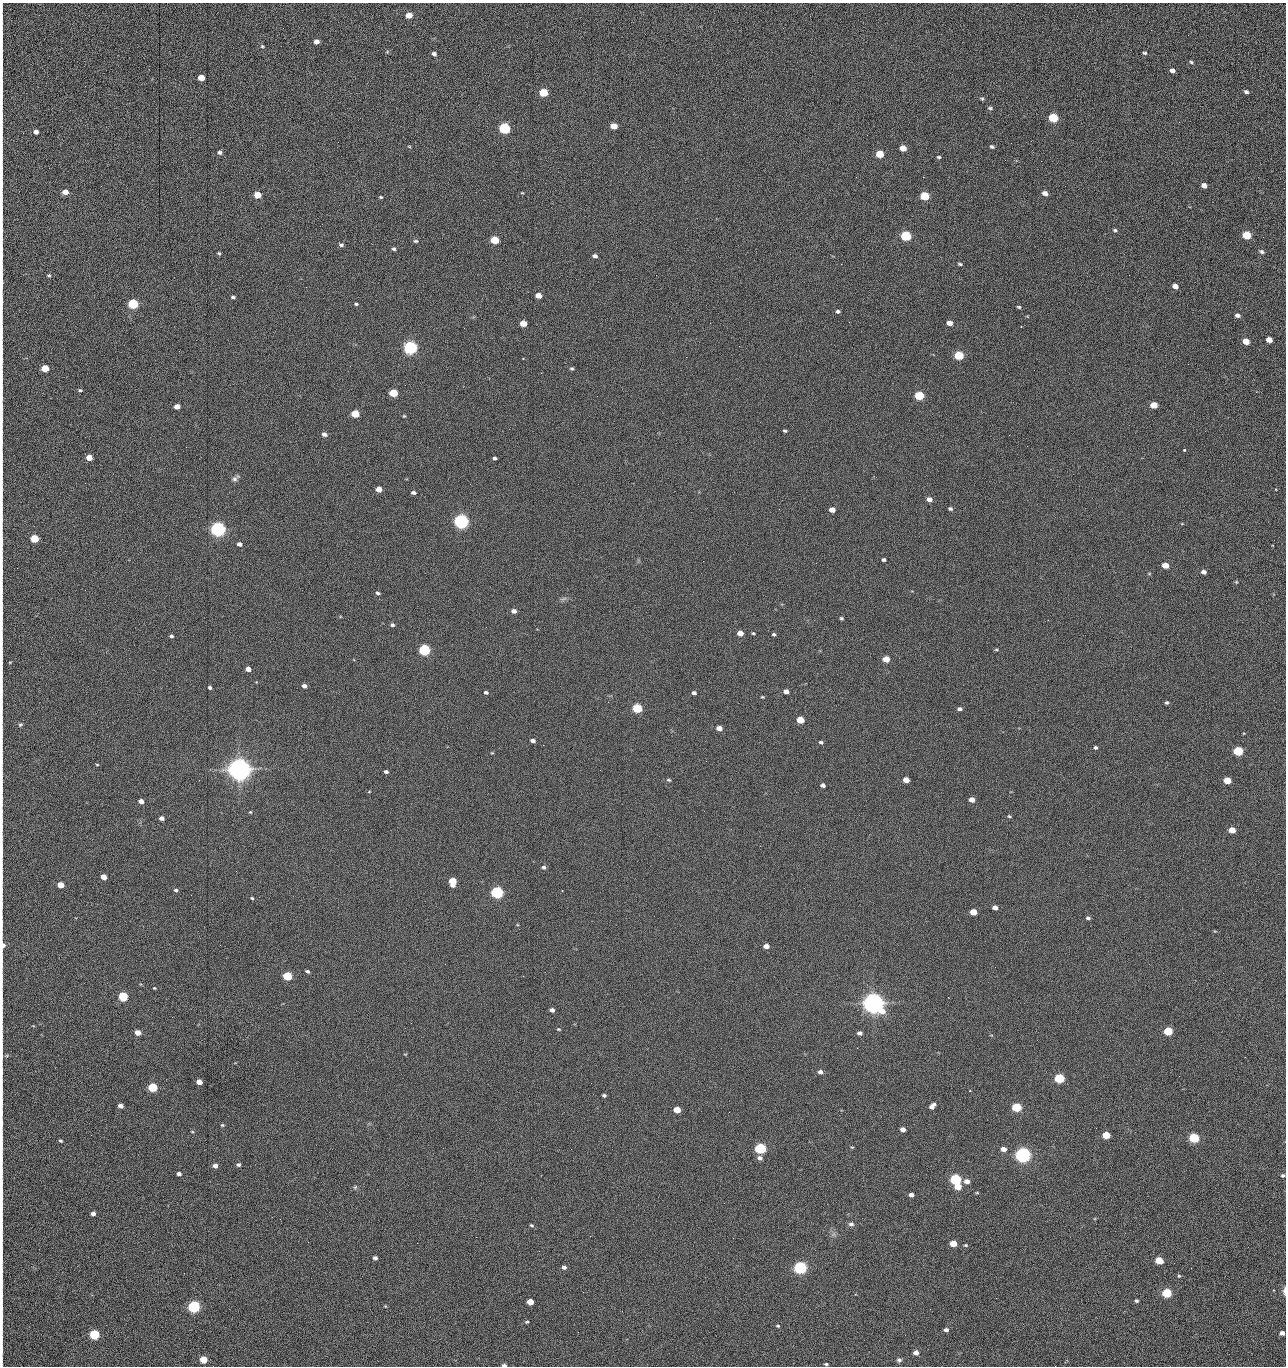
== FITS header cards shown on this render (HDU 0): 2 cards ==
NAXIS1  =                 1284 /fastest changing axis
NAXIS2  =                 1364 /next to fastest changing axis

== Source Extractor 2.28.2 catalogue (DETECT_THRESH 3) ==
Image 1284 x 1364 px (HDU 0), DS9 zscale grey, 1 PNG px = 1 image px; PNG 1288 x 1368 px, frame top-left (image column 1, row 1364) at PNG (2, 3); no overlay
Background 147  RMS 15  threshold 44.5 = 3 sigma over >= 5 px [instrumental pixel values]
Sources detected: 281; all 281 listed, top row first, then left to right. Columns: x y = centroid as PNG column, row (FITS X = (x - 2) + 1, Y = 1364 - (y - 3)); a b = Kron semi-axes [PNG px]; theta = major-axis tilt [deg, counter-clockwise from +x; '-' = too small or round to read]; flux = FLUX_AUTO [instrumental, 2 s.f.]
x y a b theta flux
409 15 5 4 - 1.3e+04
2 20 18 2 90 2.9e+03
1188 35 2 2 - 7.7e+02
316 42 5 4 - 5.1e+03
262 46 6 4 -14 1.4e+03
387 52 6 3 19 1.1e+03
1145 53 5 4 - 1.5e+03
434 54 5 4 - 2.7e+03
1191 62 5 4 - 1.5e+03
2 63 16 2 90 3.3e+03
1172 70 5 4 - 4.2e+03
201 77 5 4 - 1.4e+04
543 92 6 5 - 4.2e+04
1246 92 5 4 - 2.3e+03
2 93 10 2 90 2.2e+03
982 99 6 4 -39 1.5e+03
990 108 6 4 -10 1.7e+03
2 115 11 2 90 2.0e+03
1053 118 6 5 - 6.2e+04
1179 122 3 2 - 9.2e+02
614 126 5 4 - 1.5e+04
504 128 6 5 - 1.6e+05
2 132 10 2 90 1.7e+03
36 132 4 4 - 4.6e+03
409 146 5 3 - 8.5e+02
992 147 5 4 - 2.1e+03
903 148 5 5 - 1.2e+04
220 152 6 5 - 2.6e+03
880 154 5 5 - 2.8e+04
2 155 9 2 90 1.2e+03
939 157 4 3 - 1.4e+03
1005 160 3 2 - 8.3e+02
1041 161 2 2 - 1.2e+03
856 177 2 2 - 1.7e+03
923 177 2 2 - 2.0e+04
2 183 11 2 90 1.6e+03
1204 185 5 4 - 6.2e+03
65 192 5 4 - 1.0e+04
522 193 5 3 - 8.1e+02
1045 193 5 4 - 5.7e+03
257 195 5 4 - 2.0e+04
924 196 6 5 - 5.2e+04
381 197 4 3 - 1.1e+03
2 229 17 3 -87 3.3e+03
1115 230 6 4 -19 1.6e+03
1247 235 6 5 - 4.3e+04
906 236 6 5 - 1.0e+05
1263 237 2 2 - 5.0e+02
495 240 5 5 - 4.0e+04
416 241 6 4 -2 1.6e+03
341 245 6 4 7 1.9e+03
394 249 5 4 - 1.9e+03
1262 252 7 5 -27 2.2e+03
219 253 4 4 - 1.3e+03
595 256 6 4 -12 2.8e+03
841 264 2 2 - 1.8e+04
960 264 4 3 - 1.5e+03
49 275 5 4 - 1.2e+03
2 281 25 3 -89 4.8e+03
1175 286 5 4 - 7.3e+03
306 287 2 2 - 5.0e+02
538 295 5 4 - 9.4e+03
233 297 5 3 - 1.8e+03
133 304 5 5 - 1.0e+05
356 304 4 3 - 1.3e+03
1019 307 4 3 - 1.3e+03
838 311 5 4 - 2.1e+03
1237 315 5 4 - 3.7e+03
849 322 2 2 - 6.7e+02
523 323 5 4 - 1.6e+04
710 323 2 2 - 2.2e+03
949 323 5 4 - 7.7e+03
1021 327 2 2 - 7.4e+02
1269 340 5 4 - 1.0e+04
1246 341 5 4 - 1.6e+04
410 347 6 5 - 3.0e+05
2 349 16 2 90 2.2e+03
959 355 6 5 - 5.8e+04
523 359 3 2 - 7.4e+02
2 360 9 2 90 1.4e+03
350 366 3 2 - 1.7e+03
45 368 5 4 - 2.5e+04
572 368 4 4 - 1.5e+03
80 390 5 3 - 1.5e+03
1256 392 3 2 - 1.3e+03
393 393 5 5 - 3.7e+04
919 395 6 5 - 6.0e+04
1154 405 5 5 - 1.8e+04
177 406 5 4 - 8.5e+03
2 407 15 2 90 2.9e+03
355 414 5 5 - 2.9e+04
404 416 4 4 - 9.5e+02
785 431 4 3 - 1.5e+03
324 434 5 4 - 3.9e+03
1009 435 2 2 - 2.4e+03
186 447 2 2 - 1.8e+03
1184 450 3 3 - 2.2e+03
89 458 5 4 - 1.2e+04
495 458 4 3 - 2.2e+03
2 473 10 2 90 1.7e+03
234 479 8 6 37 3.1e+03
85 483 2 2 - 6.3e+02
379 489 5 4 - 1.0e+04
413 493 4 3 - 2.4e+03
929 499 5 4 - 5.9e+03
779 509 2 2 - 3.9e+02
950 509 5 4 - 1.9e+03
832 510 5 4 - 8.6e+03
2 519 10 2 90 1.7e+03
461 521 6 5 - 5.0e+05
218 529 6 5 - 5.4e+05
34 539 5 5 - 4.1e+04
2 541 16 2 90 2.7e+03
239 544 5 4 - 3.8e+03
884 560 4 4 - 1.9e+03
1165 565 5 4 - 1.3e+04
2 572 8 2 90 1.4e+03
1204 572 5 4 - 4.0e+03
1149 574 5 3 - 8.8e+02
1236 582 4 4 - 9.8e+02
378 593 5 4 - 2.1e+03
564 599 9 4 19 2.2e+03
514 611 6 5 - 4.5e+03
841 618 4 4 - 1.5e+03
1048 620 2 2 - 4.5e+02
392 625 5 4 - 2.2e+03
740 633 5 4 - 1.0e+04
753 633 4 4 - 1.2e+03
774 634 4 4 - 1.7e+03
171 636 4 4 - 1.7e+03
2 640 11 2 90 1.7e+03
424 650 6 5 - 1.6e+05
996 650 5 3 - 1.2e+03
886 659 5 4 - 1.4e+04
10 662 4 3 - 8.1e+02
248 669 5 4 - 7.3e+03
304 686 5 4 - 4.3e+03
210 687 4 3 - 1.9e+03
786 691 5 4 - 6.0e+03
486 692 5 4 - 2.2e+03
694 693 5 4 - 2.6e+03
762 697 5 3 - 1.0e+03
1167 702 4 4 - 1.7e+03
637 708 5 5 - 6.8e+04
960 709 5 4 - 2.6e+03
800 720 5 4 - 2.7e+04
20 725 6 5 - 1.7e+03
719 728 5 4 - 7.7e+03
2 734 14 2 90 2.4e+03
533 741 5 3 - 4.0e+03
821 742 5 4 - 1.8e+03
543 745 2 2 - 2.3e+03
1096 747 4 3 - 1.9e+03
1238 751 5 5 - 7.7e+04
492 753 5 3 - 8.9e+02
706 761 2 2 - 1.7e+03
97 765 4 3 - 9.3e+02
239 769 8 7 - 1.6e+06
386 772 4 3 - 2.4e+03
669 780 6 4 -16 1.5e+03
906 780 5 4 - 1.1e+04
1227 780 5 4 - 2.5e+04
823 785 4 4 - 3.1e+03
369 792 5 3 - 7.5e+02
972 800 5 4 - 8.0e+03
141 801 5 4 - 6.7e+03
2 803 10 2 90 1.6e+03
250 812 4 3 - 9.6e+02
1009 816 5 4 - 1.2e+03
162 818 4 4 - 4.1e+03
1232 830 5 4 - 1.5e+04
2 849 21 2 90 3.6e+03
544 867 5 5 - 2.2e+03
103 877 5 4 - 1.2e+04
453 881 6 5 - 2.8e+04
60 885 5 4 - 1.6e+04
176 890 5 4 - 1.9e+03
497 892 6 5 - 2.4e+05
252 898 4 3 - 1.3e+03
995 907 5 4 - 5.8e+03
973 912 5 4 - 1.9e+04
1088 918 5 4 - 2.1e+03
3 945 7 4 88 4.6e+03
766 946 5 4 - 6.2e+03
2 959 12 2 90 2.0e+03
307 971 4 3 - 2.0e+03
287 976 5 5 - 6.1e+04
523 976 3 2 - 1.5e+03
2 980 9 2 90 1.4e+03
154 988 3 3 - 9.2e+02
123 997 5 5 - 7.6e+04
873 1003 8 6 -24 1.3e+06
552 1010 4 4 - 4.2e+03
411 1023 2 2 - 3.6e+03
559 1029 5 4 - 1.1e+03
1168 1031 5 5 - 4.9e+04
138 1032 5 4 - 1.0e+04
860 1033 5 4 - 3.7e+03
857 1048 3 2 - 1.1e+03
2 1056 9 2 90 1.4e+03
1245 1057 3 2 - 1.3e+03
2 1071 11 2 90 1.7e+03
820 1072 5 4 - 3.4e+03
1179 1076 2 2 - 1.7e+03
1059 1078 5 5 - 8.9e+04
199 1082 5 4 - 9.8e+03
152 1087 5 5 - 6.5e+04
2 1090 9 2 90 1.4e+03
970 1091 3 2 - 9.0e+02
604 1095 4 3 - 1.9e+03
120 1106 5 4 - 5.3e+03
932 1106 7 4 48 5.1e+03
1017 1107 5 5 - 7.3e+04
677 1110 5 4 - 2.1e+04
729 1112 2 2 - 6.4e+02
222 1125 5 4 - 1.2e+03
1096 1128 2 2 - 4.6e+02
903 1129 5 4 - 6.8e+03
192 1132 4 3 - 8.5e+02
91 1135 2 2 - 1.6e+03
1106 1135 5 4 - 3.2e+04
1194 1138 5 5 - 1.0e+05
61 1141 4 3 - 1.4e+03
2 1145 29 2 90 5.5e+03
852 1147 4 4 - 9.1e+02
760 1148 6 5 - 1.5e+05
571 1149 2 2 - 6.0e+02
1003 1149 5 4 - 7.7e+03
1023 1155 6 5 - 6.3e+05
760 1158 7 5 -17 3.6e+03
238 1165 4 4 - 2.2e+03
215 1166 5 4 - 4.6e+03
179 1174 4 3 - 3.6e+03
1283 1175 4 3 - 1.7e+03
955 1179 6 5 - 1.5e+05
967 1181 6 5 - 6.8e+03
355 1187 6 4 45 1.4e+03
958 1187 5 4 - 1.7e+04
977 1193 4 4 - 1.1e+03
911 1195 5 4 - 4.4e+03
2 1197 17 2 90 3.6e+03
93 1213 4 4 - 4.5e+03
280 1219 2 2 - 1.5e+03
851 1224 8 6 -2 2.7e+03
531 1225 5 4 - 1.4e+03
2 1228 13 2 90 2.3e+03
476 1237 2 2 - 9.3e+03
308 1242 3 2 - 1.2e+03
417 1243 2 2 - 3.5e+03
953 1243 5 4 - 1.9e+04
966 1245 4 3 - 1.2e+03
2 1250 14 2 90 2.5e+03
375 1258 4 4 - 2.9e+03
1159 1260 5 4 - 2.7e+04
564 1267 5 4 - 3.3e+03
800 1268 6 5 - 3.1e+05
1179 1276 4 4 - 1.3e+03
2 1280 21 2 90 4.1e+03
1273 1290 3 2 - 6.7e+02
1284 1291 10 4 88 2.7e+03
1167 1293 5 5 - 8.0e+04
996 1298 2 2 - 1.9e+03
1136 1301 4 4 - 1.8e+03
530 1302 5 4 - 1.7e+04
385 1306 5 4 - 8.2e+02
194 1307 5 5 - 2.4e+05
622 1311 2 2 - 5.8e+02
2 1316 27 2 90 5.4e+03
527 1322 5 4 - 1.4e+03
778 1326 4 3 - 1.2e+03
946 1330 4 4 - 3.7e+03
578 1332 2 2 - 2.4e+03
1282 1333 4 4 - 4.9e+03
94 1335 5 5 - 9.3e+04
2 1349 16 2 90 3.0e+03
916 1353 5 4 - 6.8e+03
203 1360 5 4 - 3.0e+04
899 1360 6 6 - 2.4e+03
826 1364 4 3 - 1.4e+03
504 1365 5 3 - 2.4e+03
1055 1366 2 2 - 1.4e+03
At the frame edge (FLAGS 8, measured only in part): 37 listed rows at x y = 2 20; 2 63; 2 93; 2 115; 2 132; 2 155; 2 183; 2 229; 2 281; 2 349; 2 360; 2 407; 2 473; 2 519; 2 541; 2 572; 2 640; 2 734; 2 803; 2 849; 3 945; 2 959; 2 980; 2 1056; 2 1071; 2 1090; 2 1145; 1283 1175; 2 1197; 2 1228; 2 1250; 2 1280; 1284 1291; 2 1316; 2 1349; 504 1365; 1055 1366

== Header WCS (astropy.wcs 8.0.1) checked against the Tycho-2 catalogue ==
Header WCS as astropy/WCSLIB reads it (CRVAL/CRPIX/CD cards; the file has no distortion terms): RA---TAN/DEC--TAN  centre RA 15:41:40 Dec +51:59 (235.42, +51.99 deg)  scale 1.26 arcsec/px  FOV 26.9' x 28.5'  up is +92 deg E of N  parity flipped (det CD > 0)
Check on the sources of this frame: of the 60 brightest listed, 10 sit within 2.0 arcsec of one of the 11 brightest Tycho-2 stars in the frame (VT <= 12.29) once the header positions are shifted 0.41 arcsec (0.07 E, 0.40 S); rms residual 0.92 arcsec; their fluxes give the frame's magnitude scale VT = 25.21 - 2.5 log10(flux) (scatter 0.23 mag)
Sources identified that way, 10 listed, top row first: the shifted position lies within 2.0 arcsec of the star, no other Tycho-2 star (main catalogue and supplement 1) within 4.0 arcsec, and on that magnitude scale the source's flux lands within +1.5 / -3 mag of the star's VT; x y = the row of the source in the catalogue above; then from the Tycho-2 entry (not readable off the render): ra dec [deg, ICRS J2000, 3 dp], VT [Tycho-2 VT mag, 2 dp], TYC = Tycho-2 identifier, HIP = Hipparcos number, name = IAU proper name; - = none
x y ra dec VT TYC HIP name
410 347 235.614 +52.064 11.61 3489-1132-1 - -
461 521 235.514 +52.049 11.19 3489-1407-1 - -
218 529 235.515 +52.133 11.12 3489-1380-1 - -
239 769 235.378 +52.130 9.31 3489-1322-1 76850 -
497 892 235.303 +52.042 11.52 3489-958-1 - -
873 1003 235.232 +51.912 9.59 3489-824-1 - -
1023 1155 235.143 +51.862 10.97 3489-1016-1 - -
955 1179 235.131 +51.886 12.29 3489-908-1 - -
800 1268 235.084 +51.941 11.45 3489-1346-1 - -
194 1307 235.075 +52.152 11.74 3489-912-1 - -